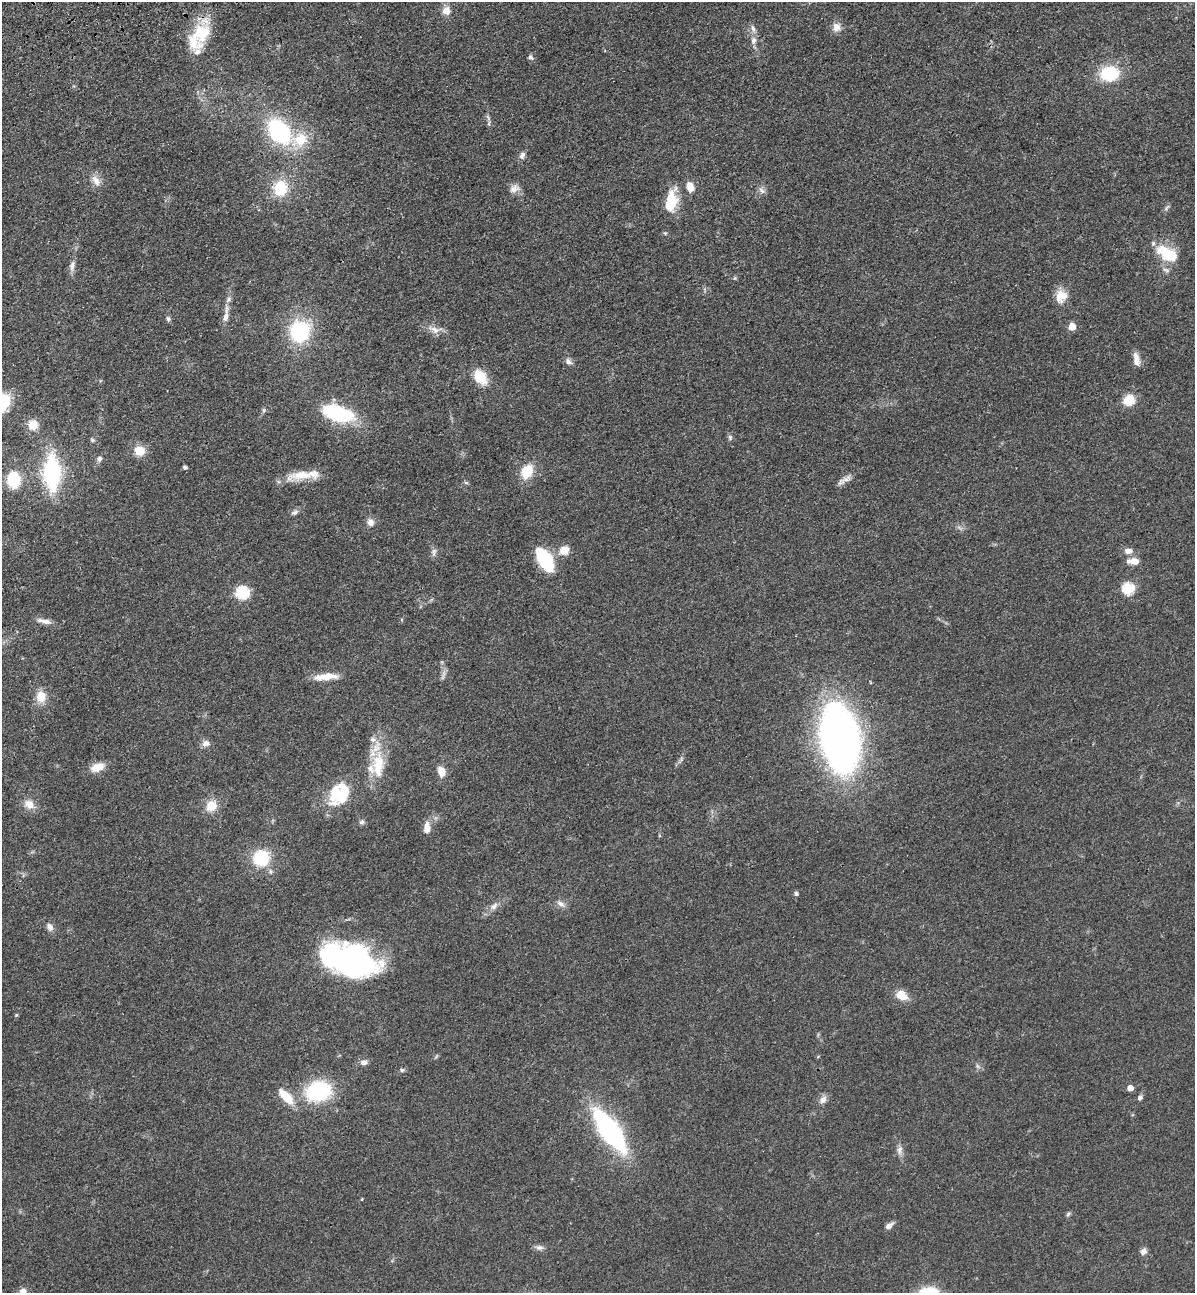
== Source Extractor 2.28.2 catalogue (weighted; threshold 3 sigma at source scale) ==
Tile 11 of 4 x 4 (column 3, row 3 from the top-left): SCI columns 2693-3885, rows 1407-2697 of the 5266 x 5394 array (HDU 1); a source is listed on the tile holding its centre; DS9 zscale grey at full resolution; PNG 1197 x 1295 px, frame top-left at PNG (2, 2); no overlay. Shown black and unused: <1% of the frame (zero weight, under 3 of 4 exposures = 6% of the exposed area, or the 3 px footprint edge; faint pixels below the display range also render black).
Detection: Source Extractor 2.28.2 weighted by HDU 2 'WHT'; one run over the whole footprint, this tile lists its part. Background 0.056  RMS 0.0058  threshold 0.026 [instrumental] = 3 sigma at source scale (4.5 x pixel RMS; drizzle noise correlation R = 1.50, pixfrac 1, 0.05/0.05 arcsec/px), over >= 5 px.
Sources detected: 99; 3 inside a brighter object's white glare — not listed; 6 inside a brighter listed object's ellipse — not listed separately; the other 90 listed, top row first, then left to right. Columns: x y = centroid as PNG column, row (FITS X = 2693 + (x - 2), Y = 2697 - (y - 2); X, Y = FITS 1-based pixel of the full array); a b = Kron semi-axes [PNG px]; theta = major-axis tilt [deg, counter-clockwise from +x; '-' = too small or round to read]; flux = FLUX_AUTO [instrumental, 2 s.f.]
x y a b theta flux
446 11 11 10 - 4.6
836 27 12 10 73 4.2
753 29 11 5 -73 2.3
202 33 29 20 79 24
753 40 10 7 83 2.8
531 57 7 6 - 1.5
1109 74 13 10 2 36
489 124 7 4 90 0.96
279 132 23 15 -54 71
300 139 24 18 6 17
522 155 10 6 62 2.1
96 181 17 9 -60 4.6
690 187 11 8 -73 6.1
280 188 15 13 85 22
514 189 14 10 19 3.8
762 190 11 6 -42 1.9
671 201 28 13 78 16
1167 207 11 3 49 1
1166 253 30 15 -29 16
72 266 14 6 83 2.8
735 278 6 4 71 0.69
1061 296 16 14 66 8.1
226 315 27 6 82 5.4
168 319 8 5 -74 1.2
1072 327 5 5 - 12
435 330 14 8 -28 4.4
300 332 18 17 - 50
1136 357 15 8 -71 3.4
568 361 10 7 -34 2.2
480 377 14 10 -59 16
1129 400 10 10 - 12
264 410 6 5 - 0.97
338 413 27 12 -17 58
33 425 9 9 - 9.1
730 438 8 6 -76 1.2
92 440 6 5 - 0.88
140 451 11 11 - 8
99 459 7 6 - 1.9
185 467 4 4 - 1.3
527 472 17 12 65 12
52 473 25 12 -89 84
302 475 40 11 12 13
13 480 11 9 -86 32
841 482 14 8 45 3.3
466 483 6 4 -19 0.8
294 513 9 6 21 1.7
370 522 10 9 - 3.1
564 550 11 9 30 7
1128 551 10 7 6 3.5
433 552 12 7 80 2
545 560 22 10 -58 43
1133 561 16 8 -2 4.8
1128 589 6 6 - 48
242 593 6 6 - 69
44 621 21 6 -11 3.6
326 677 31 8 4 8.6
41 697 14 12 -86 8
840 738 39 22 -81 560
206 743 10 8 9 3
378 765 41 16 87 21
97 767 16 9 20 8
441 772 11 8 -75 5.4
340 795 27 18 42 25
29 804 14 11 -42 5.6
211 806 12 11 - 9.5
362 822 7 6 - 1.4
427 827 14 8 87 4.7
261 858 13 12 - 31
796 894 5 5 - 1.6
561 904 12 6 -28 2.6
494 906 13 7 40 3.3
50 927 11 7 -63 2.7
330 955 78 27 -21 96
901 995 13 10 -26 8
16 1015 5 4 - 0.6
364 1062 9 6 4 2.5
402 1070 5 5 - 0.98
1130 1088 5 4 - 5.1
318 1091 26 20 14 44
286 1097 21 8 -47 13
1140 1098 7 6 - 1.6
823 1100 12 8 50 3
610 1131 38 14 -55 120
900 1150 13 7 80 2.8
362 1199 5 3 - 0.4
1068 1214 7 4 46 0.98
889 1226 9 6 41 3.2
539 1247 11 7 2 2.2
1143 1251 9 7 50 2.4
23 1291 9 7 2 2.7
Isophote crosses this tile's border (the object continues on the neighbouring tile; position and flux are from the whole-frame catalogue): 1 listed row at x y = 23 1291